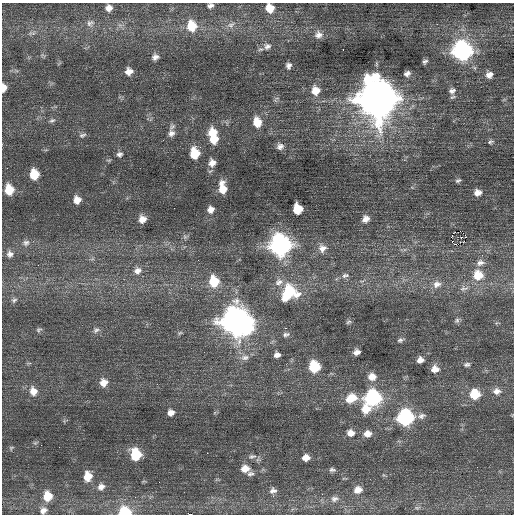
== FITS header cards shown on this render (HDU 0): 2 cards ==
NAXIS1  =                  512 / Axis length
NAXIS2  =                  512 / Axis length

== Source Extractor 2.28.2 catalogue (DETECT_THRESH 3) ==
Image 512 x 512 px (HDU 0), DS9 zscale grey, 1 PNG px = 1 image px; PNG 516 x 516 px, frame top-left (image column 1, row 512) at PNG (2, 3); no overlay
Background 0.293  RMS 0.75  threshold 2.25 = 3 sigma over >= 5 px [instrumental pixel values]
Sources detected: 111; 1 with non-positive FLUX_AUTO (blend fragments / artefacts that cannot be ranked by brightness) is not listed; the other 110 listed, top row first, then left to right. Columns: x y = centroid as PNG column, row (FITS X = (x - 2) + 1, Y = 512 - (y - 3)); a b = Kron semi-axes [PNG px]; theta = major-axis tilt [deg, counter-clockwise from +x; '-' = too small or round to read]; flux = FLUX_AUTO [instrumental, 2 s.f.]
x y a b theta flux
210 5 6 5 - 140
109 8 6 6 - 250
270 8 8 7 - 690
90 23 10 7 33 190
231 25 12 7 34 240
192 26 11 10 - 1100
32 33 12 4 3 120
318 35 11 10 - 310
267 46 10 9 - 250
343 50 3 2 - 140
462 51 11 10 - 17000
155 57 7 6 - 220
425 62 6 4 44 120
289 66 6 5 - 170
129 71 8 7 - 370
407 73 8 6 25 210
489 75 8 7 - 300
4 88 7 5 85 360
315 91 10 10 - 600
452 91 10 9 - 250
377 98 16 13 -76 160000
52 120 9 6 26 130
257 122 11 9 -77 800
171 133 10 9 - 290
213 133 11 10 - 920
82 135 10 6 17 130
214 139 9 8 - 790
490 142 8 5 20 110
280 146 9 8 - 230
195 153 10 8 -85 1300
120 154 8 7 - 160
212 163 9 9 - 370
34 174 8 7 - 1300
458 181 7 4 25 99
222 188 13 8 -83 750
9 190 9 8 - 1100
477 193 8 7 - 310
77 200 8 7 - 450
211 209 9 8 - 290
297 209 8 7 - 1200
142 219 8 8 - 390
366 219 9 7 41 310
465 235 3 2 - 250
185 237 7 5 -45 100
26 243 11 9 6 260
455 244 3 2 - 140
280 245 11 10 - 21000
322 248 11 10 - 380
10 254 11 10 - 280
482 255 3 3 - 63
92 259 7 4 18 87
198 260 2 2 - 28
480 263 12 8 15 280
138 271 11 10 - 350
345 275 12 7 13 210
478 275 11 11 - 1000
214 281 10 9 - 1400
279 282 12 8 21 300
437 284 12 10 18 400
191 288 2 2 - 33
464 288 14 7 12 300
289 292 16 14 34 2600
14 300 8 6 42 140
457 320 8 6 59 130
236 321 13 12 - 59000
348 322 8 5 27 96
39 330 8 6 15 110
96 330 9 7 22 170
180 333 7 4 31 79
286 334 9 6 14 140
400 340 8 5 22 110
357 352 6 5 - 250
277 355 6 5 - 220
245 357 12 8 8 260
420 360 6 5 - 270
467 364 9 6 8 140
314 367 8 8 - 2100
435 369 8 7 - 400
372 377 9 8 - 450
104 383 9 9 - 440
33 391 11 9 -75 460
497 391 11 8 4 320
475 394 9 9 - 1300
351 398 13 9 24 920
373 398 10 9 - 8400
366 409 11 10 - 790
171 412 7 6 - 290
421 416 11 8 15 210
405 417 9 9 - 9400
350 433 8 7 - 330
367 434 9 7 6 360
35 443 6 5 - 77
11 448 5 5 - 71
207 453 2 2 - 180
136 455 9 8 - 2000
252 456 10 6 5 160
306 458 7 5 11 380
245 469 9 7 7 470
332 470 8 5 -6 120
250 474 9 6 8 150
88 476 9 7 81 770
101 487 9 8 - 280
358 490 10 8 17 400
273 491 9 7 13 200
47 496 10 9 - 910
334 499 10 8 18 240
417 508 6 4 -18 80
43 510 11 9 33 280
125 512 10 8 -13 2000
190 514 3 2 - 2200
At the frame edge (FLAGS 8, measured only in part): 6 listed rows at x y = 210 5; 270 8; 4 88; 43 510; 125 512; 190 514
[1 non-positive-flux detection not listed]